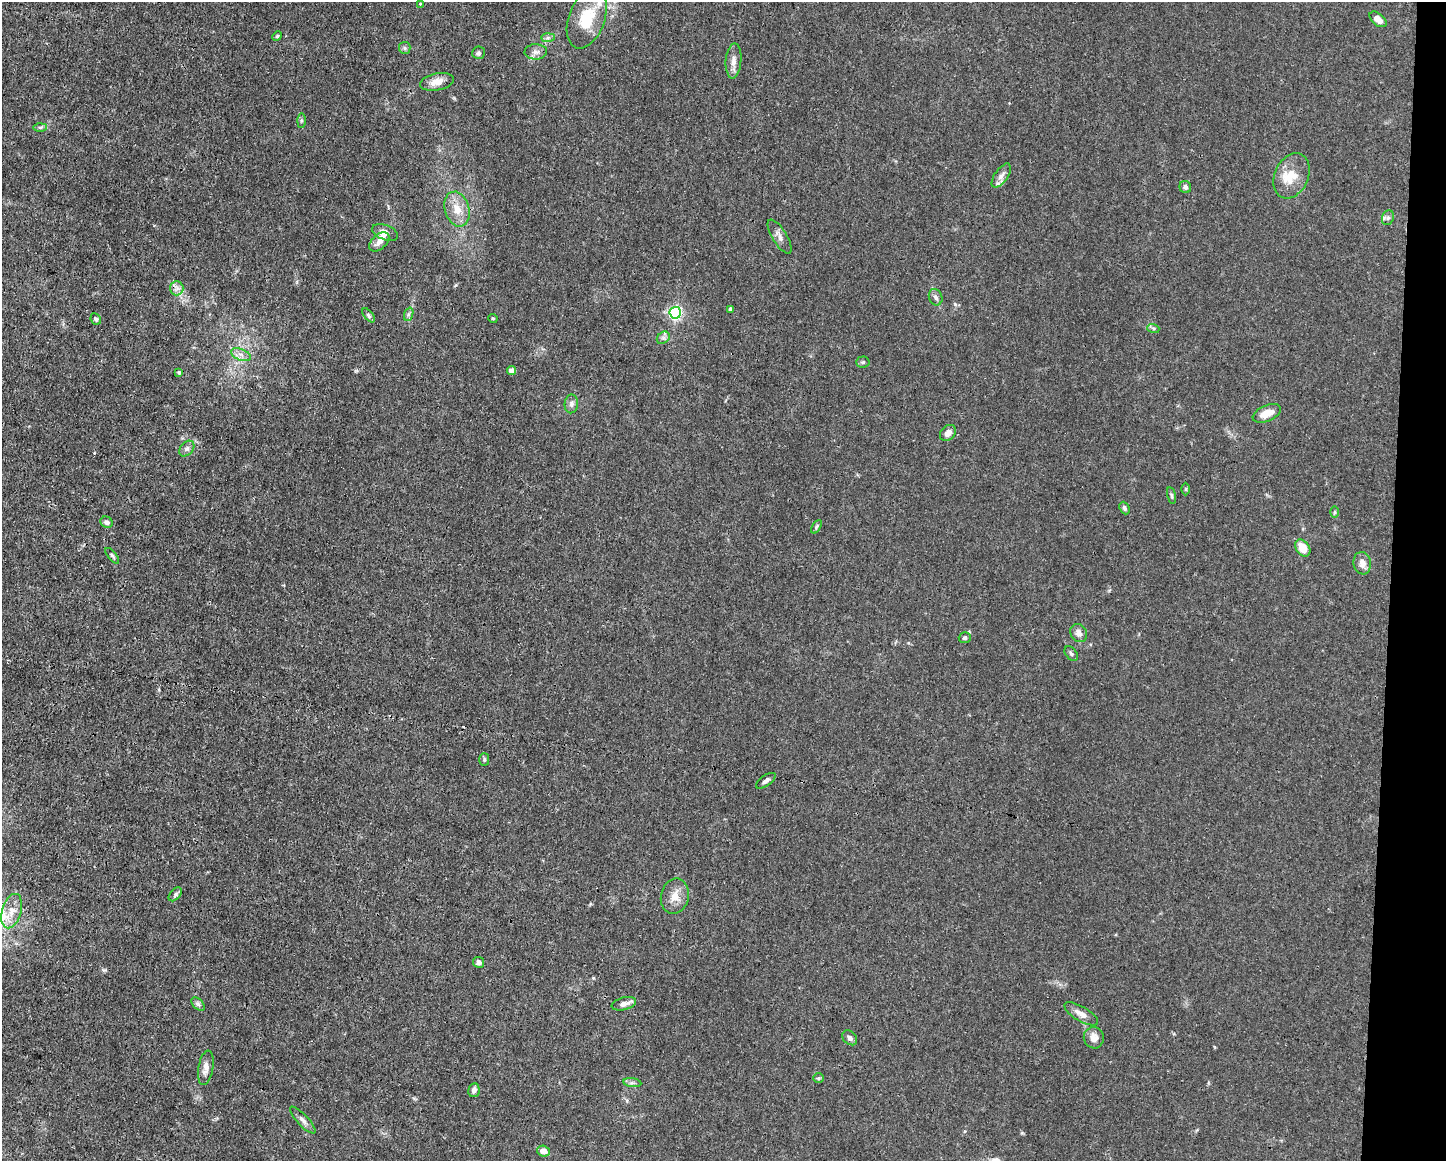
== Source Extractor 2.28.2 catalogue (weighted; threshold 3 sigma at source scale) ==
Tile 6 of 3 x 4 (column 3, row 2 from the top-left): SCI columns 2999-4442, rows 2320-3478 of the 4666 x 4638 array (HDU 1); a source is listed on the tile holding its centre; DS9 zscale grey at full resolution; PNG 1448 x 1163 px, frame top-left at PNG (2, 2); each listed source drawn as its Kron ellipse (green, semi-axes under 4 px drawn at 4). Shown black and unused: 4% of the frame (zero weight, under 3 of 4 exposures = <1% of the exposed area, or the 3 px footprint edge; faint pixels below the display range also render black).
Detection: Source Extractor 2.28.2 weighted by HDU 2 'WHT'; one run over the whole footprint, this tile lists its part. Background 0.0185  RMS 0.0025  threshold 0.0112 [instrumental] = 3 sigma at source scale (4.5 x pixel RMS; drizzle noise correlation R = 1.50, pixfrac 1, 0.05/0.05 arcsec/px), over >= 5 px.
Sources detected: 73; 2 cosmic-ray / hot-pixel residue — neither listed nor drawn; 4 inside a brighter listed object's ellipse — not listed separately; the other 67 listed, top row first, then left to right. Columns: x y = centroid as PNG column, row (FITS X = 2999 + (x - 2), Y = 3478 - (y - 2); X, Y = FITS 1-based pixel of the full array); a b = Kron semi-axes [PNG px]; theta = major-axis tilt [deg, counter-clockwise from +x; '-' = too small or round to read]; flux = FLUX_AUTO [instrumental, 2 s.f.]
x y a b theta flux
420 4 3 3 - 0.22
587 18 31 18 70 9.1
1378 19 10 5 -40 1.8
277 36 5 4 - 0.31
548 38 7 4 1 0.57
405 48 6 5 - 0.49
536 52 11 7 3 1.2
479 53 6 6 - 0.52
733 61 17 8 86 1.7
437 82 17 8 11 2.4
301 121 7 4 90 0.39
40 127 6 4 1 0.44
1001 176 14 6 55 1.3
1291 176 23 16 65 4.9
1185 187 6 6 - 0.85
457 209 18 12 -74 3.7
1388 218 7 6 - 0.61
385 232 13 7 -20 1.6
780 237 19 7 -59 1.5
379 242 12 7 43 1.6
177 288 7 6 - 1
936 297 8 6 -69 0.77
730 309 4 4 - 0.32
675 313 6 5 - 50
409 314 7 4 70 0.53
369 315 8 4 -50 0.49
493 318 5 3 - 0.26
96 319 6 5 - 0.45
1153 328 6 4 -18 0.37
663 338 7 5 43 0.62
241 355 10 5 -23 1.1
863 362 7 5 2 0.43
511 370 4 4 - 2
179 372 4 4 - 0.37
571 404 9 6 87 0.92
1267 413 15 8 23 2.9
948 433 9 7 45 1.3
187 449 9 6 49 0.82
1186 489 6 4 90 0.3
1171 496 8 4 -76 0.43
1125 508 6 5 - 0.59
1335 512 6 4 89 0.32
106 522 6 5 - 0.81
817 527 7 4 57 0.4
1303 548 9 6 -55 3.7
112 556 9 4 -52 0.47
1362 563 11 8 -81 1.8
1079 633 10 7 -54 1.3
965 638 6 5 - 0.53
1071 654 8 5 -50 0.49
484 760 6 5 - 0.45
766 781 11 5 35 0.78
175 894 8 5 47 0.52
675 896 18 14 78 3.1
12 911 18 9 74 2.9
478 962 6 5 - 0.85
198 1004 8 5 -45 0.58
624 1004 12 6 15 1.4
1081 1014 19 7 -30 1.9
850 1038 8 6 -44 0.75
1094 1038 11 10 - 1.9
206 1068 17 7 80 1.9
818 1078 5 5 - 0.33
632 1083 9 4 -8 0.61
474 1090 7 5 78 0.89
303 1120 17 5 -47 1.2
544 1151 7 5 -18 1.7